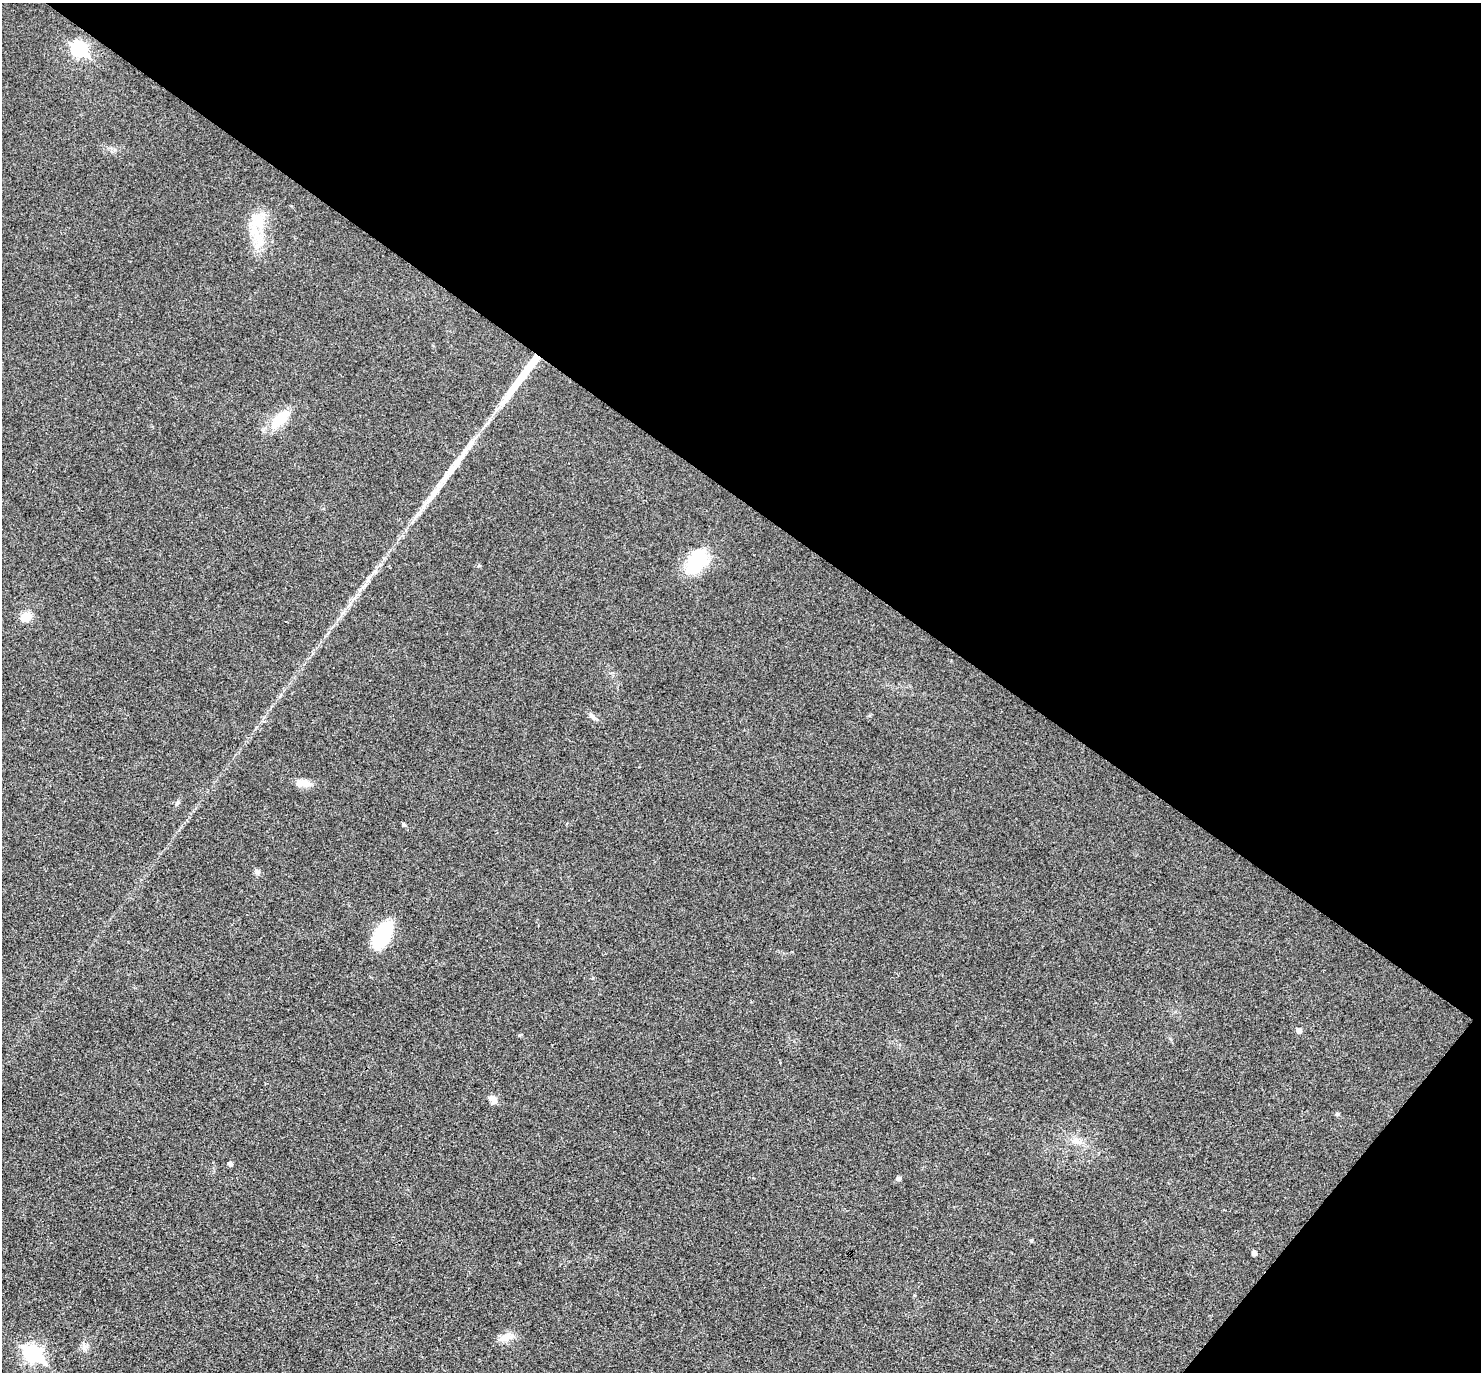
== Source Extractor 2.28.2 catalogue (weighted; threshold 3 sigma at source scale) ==
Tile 8 of 4 x 4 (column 4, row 2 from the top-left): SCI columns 4443-5921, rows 3035-4404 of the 5923 x 5927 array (HDU 1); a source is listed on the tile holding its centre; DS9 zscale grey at full resolution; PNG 1483 x 1374 px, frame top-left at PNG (2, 3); no overlay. Shown black and unused: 39% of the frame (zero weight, under 3 of 4 exposures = <1% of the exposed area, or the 3 px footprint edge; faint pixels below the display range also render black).
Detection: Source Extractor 2.28.2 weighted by HDU 2 'WHT'; one run over the whole footprint, this tile lists its part. Background 0.0226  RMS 0.0056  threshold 0.0254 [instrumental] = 3 sigma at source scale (4.5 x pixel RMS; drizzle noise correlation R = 1.50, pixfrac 1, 0.05/0.05 arcsec/px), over >= 5 px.
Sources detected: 27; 1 inside a brighter object's white glare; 2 long thin detections or spike segments (spike, bleed or trail) — not listed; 1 inside a brighter listed object's ellipse — not listed separately; the other 23 listed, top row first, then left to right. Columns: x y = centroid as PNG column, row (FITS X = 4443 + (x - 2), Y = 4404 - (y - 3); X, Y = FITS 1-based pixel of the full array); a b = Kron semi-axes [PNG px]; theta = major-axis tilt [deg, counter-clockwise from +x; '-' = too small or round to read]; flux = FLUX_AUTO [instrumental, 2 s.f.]
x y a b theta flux
79 49 8 7 - 100
254 233 27 12 -62 13
280 419 29 13 44 15
697 561 35 20 53 25
360 590 7 4 71 1.3
26 616 14 11 20 5.5
592 717 14 5 -42 2
303 783 19 9 -5 5.3
177 803 8 4 54 1
404 824 4 4 - 1
257 872 8 7 - 1.6
382 935 28 15 60 32
1299 1030 5 5 - 3
493 1099 12 7 -50 3.5
1337 1114 5 4 - 1
1077 1141 14 8 -31 4.3
230 1164 4 4 - 1.7
898 1178 5 4 - 1.7
1031 1240 5 4 - 0.85
1254 1253 5 4 - 2.3
506 1337 21 10 21 5.6
84 1347 10 8 -71 2.6
33 1353 9 7 -33 150
Unlisted compact peaks at least as high as the median listed source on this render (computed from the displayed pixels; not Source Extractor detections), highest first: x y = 519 1035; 350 603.